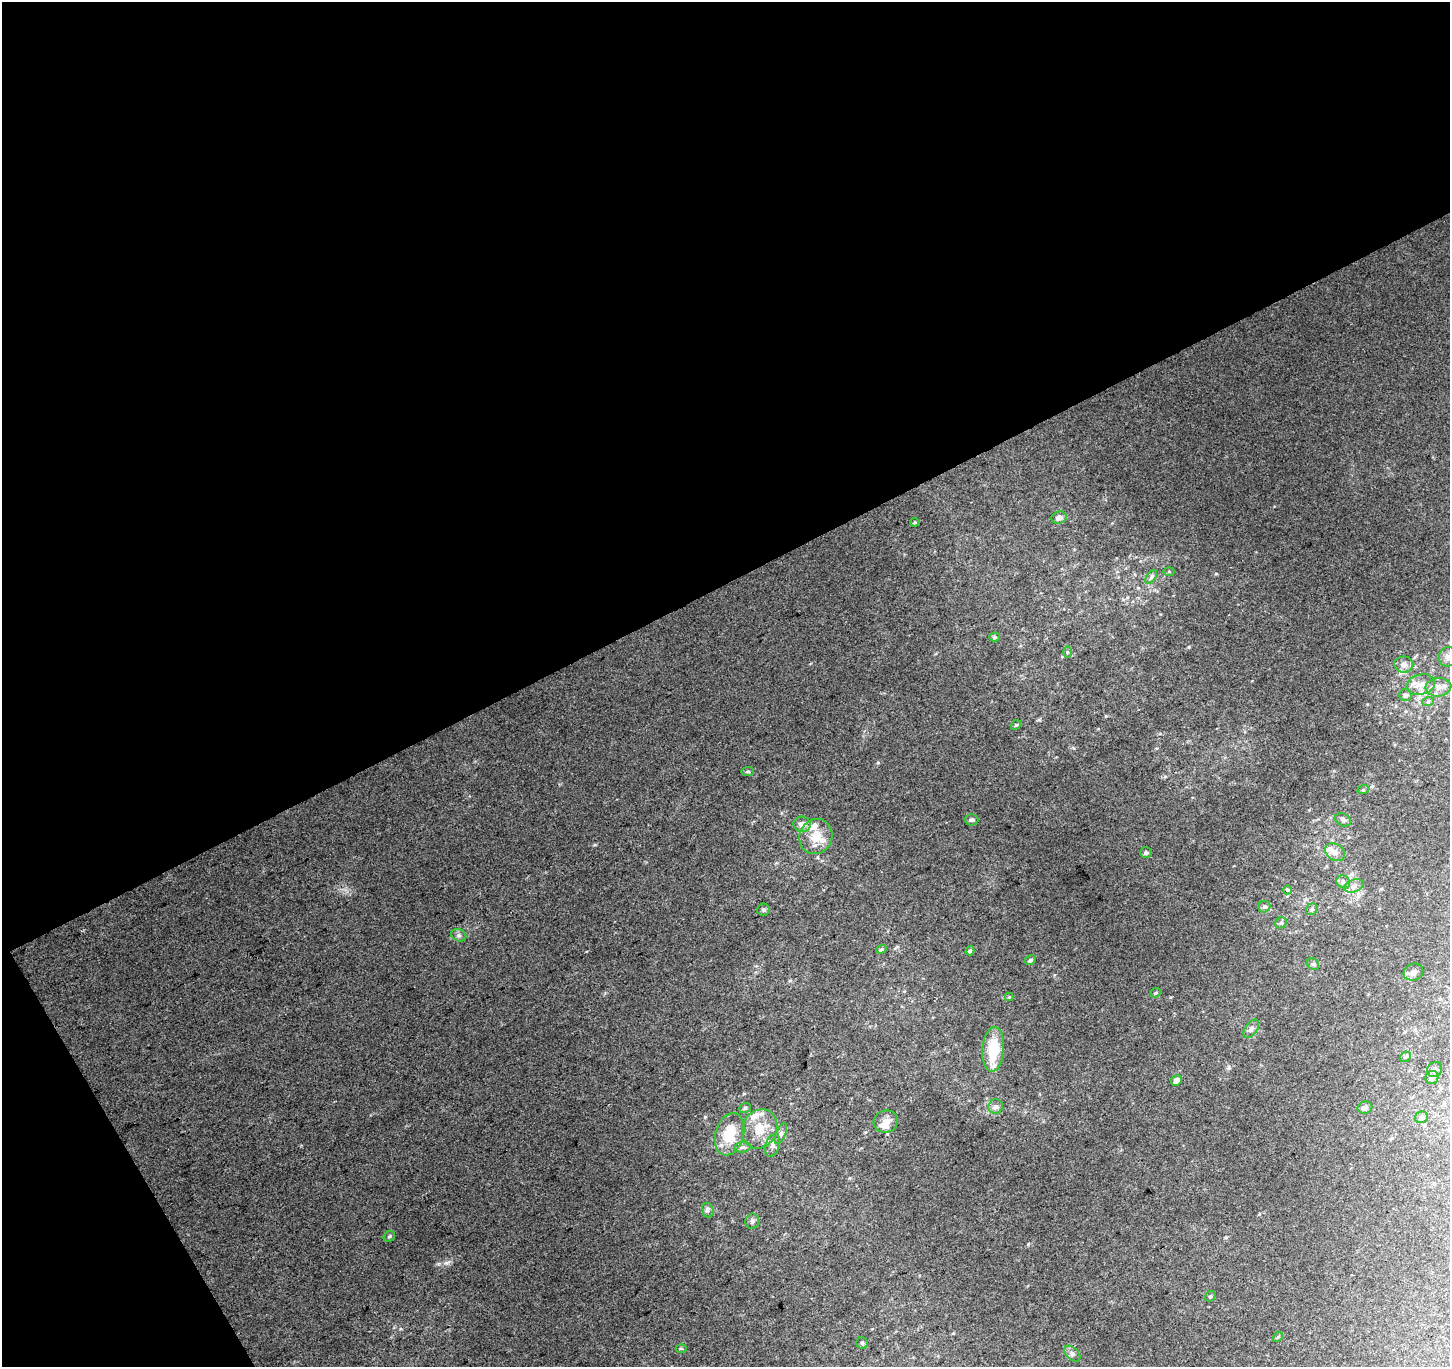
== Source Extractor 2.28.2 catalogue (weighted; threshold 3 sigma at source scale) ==
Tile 1 of 2 x 2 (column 1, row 1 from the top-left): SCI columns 3-1450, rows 1433-2797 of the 2899 x 2849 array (HDU 1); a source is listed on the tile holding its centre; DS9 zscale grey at full resolution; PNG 1452 x 1369 px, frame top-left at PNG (2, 2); each listed source drawn as its Kron ellipse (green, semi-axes under 4 px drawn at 4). Shown black and unused: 45% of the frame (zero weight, under 2 of 3 exposures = <1% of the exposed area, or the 3 px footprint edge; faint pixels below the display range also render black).
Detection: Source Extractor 2.28.2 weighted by HDU 2 'WHT'; one run over the whole footprint, this tile lists its part. Background 0.162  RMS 0.023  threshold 0.105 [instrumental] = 3 sigma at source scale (4.5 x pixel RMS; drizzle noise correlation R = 1.50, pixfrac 1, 0.0396/0.0396 arcsec/px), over >= 5 px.
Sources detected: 68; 8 inside a brighter listed object's ellipse — not listed separately; the other 60 listed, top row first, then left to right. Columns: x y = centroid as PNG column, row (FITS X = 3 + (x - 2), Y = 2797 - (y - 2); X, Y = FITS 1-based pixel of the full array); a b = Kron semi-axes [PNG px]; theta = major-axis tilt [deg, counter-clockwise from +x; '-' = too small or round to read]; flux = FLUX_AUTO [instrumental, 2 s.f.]
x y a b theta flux
1059 518 7 6 - 10
915 522 4 4 - 2.4
1169 571 6 4 -1 2.4
1151 577 8 4 53 4.8
995 637 5 4 - 3.8
1067 652 5 3 - 2.8
1448 657 10 9 - 11
1404 664 9 8 - 12
1421 685 14 10 14 24
1438 687 13 9 4 18
1406 695 6 6 - 6.9
1428 702 6 4 20 3.3
1016 725 5 4 - 3.4
748 772 6 3 7 3.3
1363 790 6 3 18 2.8
972 820 6 5 - 5.6
1343 820 8 6 -30 6.1
802 824 8 7 - 16
816 837 18 16 64 43
1335 852 11 8 -33 14
1146 853 6 5 - 5.5
1343 882 7 6 - 6.4
1354 886 10 6 20 9.8
1287 890 4 3 - 9.5
1264 907 6 5 - 5
1312 909 6 5 - 4.9
763 910 6 6 - 4.7
1281 923 6 5 - 4.2
459 935 8 6 -21 5.7
881 949 5 4 - 3.3
970 951 5 4 - 4.2
1030 960 6 4 29 4.6
1313 964 6 5 - 4.1
1413 972 10 8 24 10
1156 993 5 4 - 3.1
1009 997 4 4 - 2
1251 1029 10 6 56 7.8
993 1050 22 11 85 73
1405 1057 6 4 44 3.8
1435 1069 8 7 - 6.7
1432 1078 7 6 - 11
1176 1081 5 5 - 10
996 1107 7 7 - 8.9
745 1108 6 4 20 4.3
1365 1108 7 6 - 7.9
1421 1117 6 6 - 9.7
886 1121 12 11 - 17
760 1129 20 17 65 52
730 1134 21 14 74 62
781 1134 11 5 67 7.1
773 1145 12 7 71 11
743 1147 8 5 7 5.2
708 1210 7 5 -74 6.8
752 1221 7 7 - 6.3
389 1236 6 5 - 3.8
1210 1296 5 5 - 3.4
1278 1337 5 4 - 3.6
862 1343 5 5 - 4
681 1348 5 3 - 2.3
1072 1354 10 6 -45 7.1
Isophote crosses this tile's border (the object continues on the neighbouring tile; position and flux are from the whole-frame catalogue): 1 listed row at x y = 1448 657
Unlisted compact peaks at least as high as the median listed source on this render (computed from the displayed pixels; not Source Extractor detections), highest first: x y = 446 1263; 705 1117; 1189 647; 1028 1244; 595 845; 878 763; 1039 720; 1106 716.